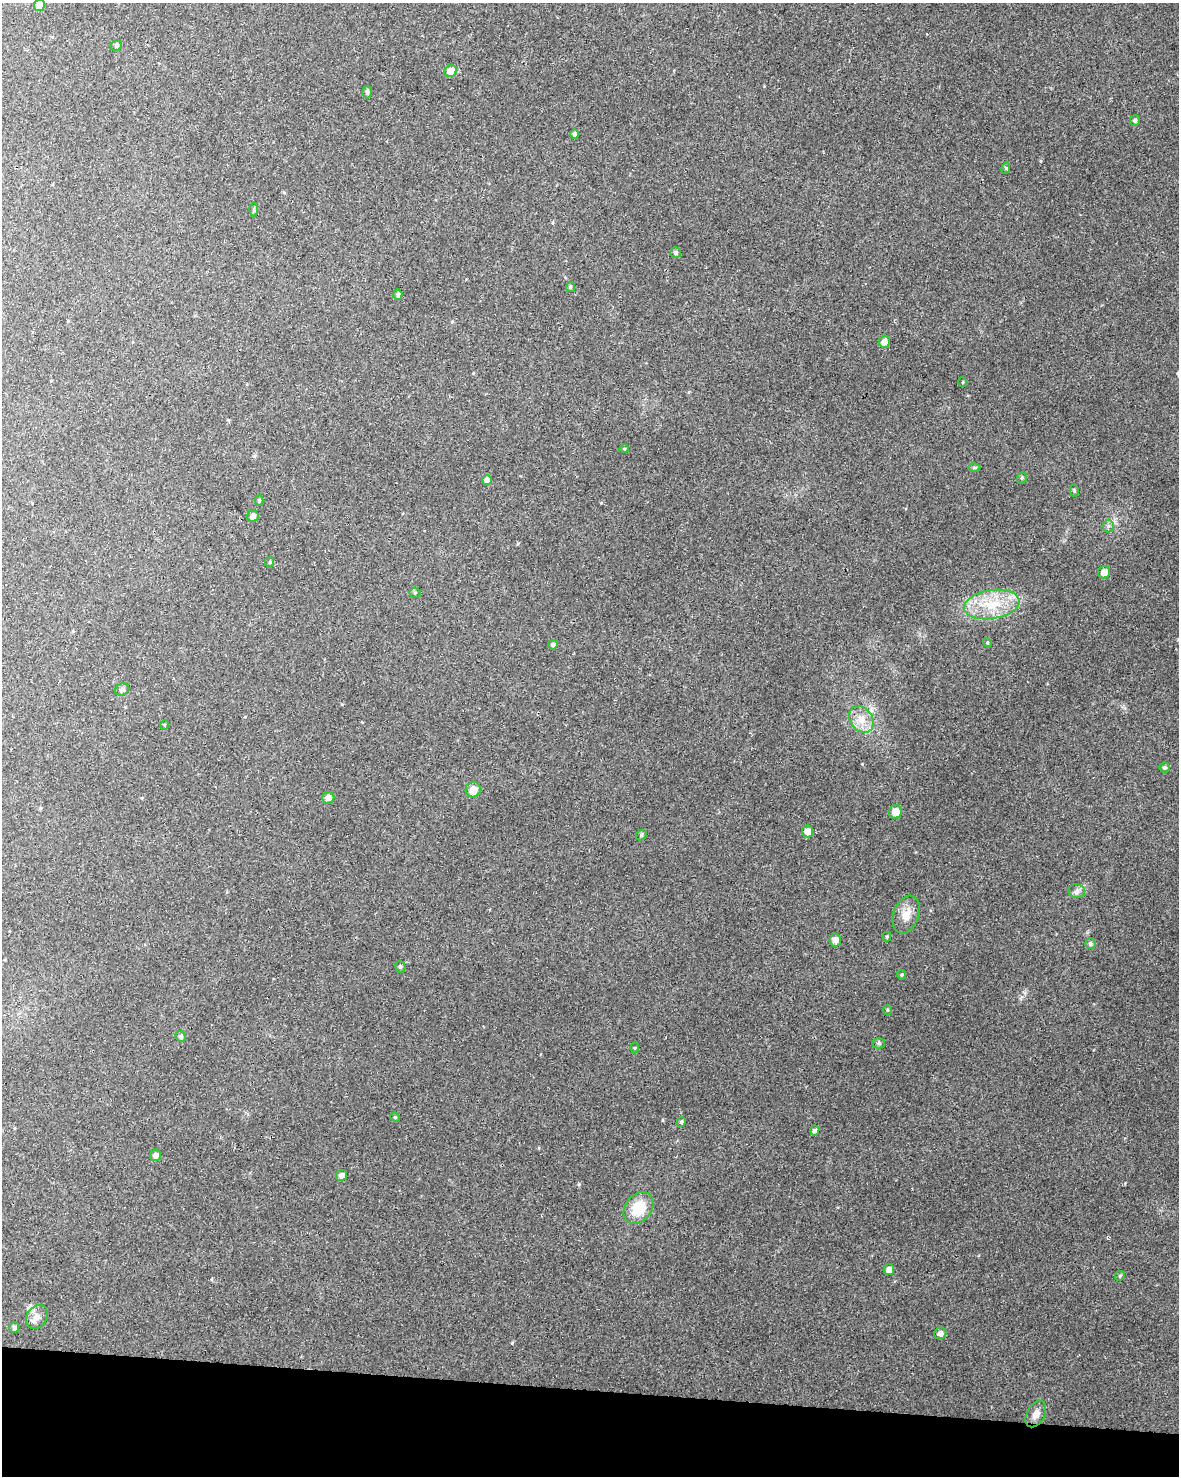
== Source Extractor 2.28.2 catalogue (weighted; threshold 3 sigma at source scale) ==
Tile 11 of 4 x 3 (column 3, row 3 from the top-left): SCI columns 2362-3538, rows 287-1760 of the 4715 x 4936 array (HDU 1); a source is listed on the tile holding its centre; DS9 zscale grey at full resolution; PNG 1181 x 1478 px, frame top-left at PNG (2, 3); each listed source drawn as its Kron ellipse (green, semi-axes under 4 px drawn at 4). Shown black and unused: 6% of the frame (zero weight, under 2 of 3 exposures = <1% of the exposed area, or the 3 px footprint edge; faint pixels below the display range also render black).
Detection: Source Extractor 2.28.2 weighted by HDU 2 'WHT'; one run over the whole footprint, this tile lists its part. Background 0.0562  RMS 0.0069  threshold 0.0308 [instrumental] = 3 sigma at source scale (4.5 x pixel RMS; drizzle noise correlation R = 1.50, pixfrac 1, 0.0396/0.0396 arcsec/px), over >= 5 px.
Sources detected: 61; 2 cosmic-ray / hot-pixel residue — neither listed nor drawn; the other 59 listed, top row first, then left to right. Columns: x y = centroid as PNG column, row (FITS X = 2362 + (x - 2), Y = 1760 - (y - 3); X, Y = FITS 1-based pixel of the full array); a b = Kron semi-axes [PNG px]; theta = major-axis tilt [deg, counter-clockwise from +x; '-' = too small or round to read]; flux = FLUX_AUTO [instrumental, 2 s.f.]
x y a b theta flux
39 5 6 5 - 4.8
116 46 6 5 - 1.4
451 71 6 6 - 6.7
367 92 6 5 - 1.4
1135 121 5 5 - 1.3
575 134 5 4 - 1.7
1006 168 6 3 73 0.73
254 210 7 3 -90 0.8
676 253 5 5 - 1.6
570 287 5 4 - 0.85
398 295 5 4 - 1.6
884 342 6 5 - 4.2
963 382 5 3 - 0.62
624 449 5 3 - 0.59
974 467 6 4 0 1
1022 478 6 4 69 1.1
487 480 5 4 - 3.5
1074 490 6 4 -79 0.84
259 501 5 4 - 1.1
253 516 6 5 - 2.9
1108 526 6 5 - 1.5
270 562 5 4 - 0.83
1104 572 6 6 - 4.4
415 593 5 5 - 0.94
992 604 28 14 9 23
987 643 5 3 - 0.78
553 645 5 4 - 1.6
122 690 7 5 25 2
861 719 14 11 -53 8.2
164 725 5 3 - 0.59
1165 768 5 5 - 1.2
473 790 8 7 - 6.6
328 798 6 6 - 3.9
895 812 7 6 - 7.5
807 831 6 5 - 5.6
641 835 6 4 50 1.1
1077 891 8 7 - 2.3
906 915 20 12 70 8.5
887 936 5 4 - 0.8
835 940 6 5 - 3.4
1090 944 5 5 - 1.5
400 967 6 5 - 1.2
901 975 5 4 - 0.77
887 1010 5 3 - 0.7
181 1036 5 5 - 1.7
878 1043 6 5 - 1.2
635 1048 5 3 - 0.62
395 1117 5 4 - 0.78
681 1122 5 4 - 1.3
815 1131 5 4 - 2.1
155 1155 6 5 - 2.8
342 1175 5 5 - 2.4
639 1208 17 13 52 19
889 1269 6 5 - 3.4
1120 1276 5 4 - 0.9
37 1317 13 10 54 4.7
14 1327 5 5 - 1.8
940 1333 6 5 - 2.9
1036 1414 14 9 61 4.8
Isophote crosses this tile's border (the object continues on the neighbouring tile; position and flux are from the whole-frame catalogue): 1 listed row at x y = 39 5
Unlisted compact peaks at least as high as the median listed source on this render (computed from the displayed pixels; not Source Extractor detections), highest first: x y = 512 1343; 579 1184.